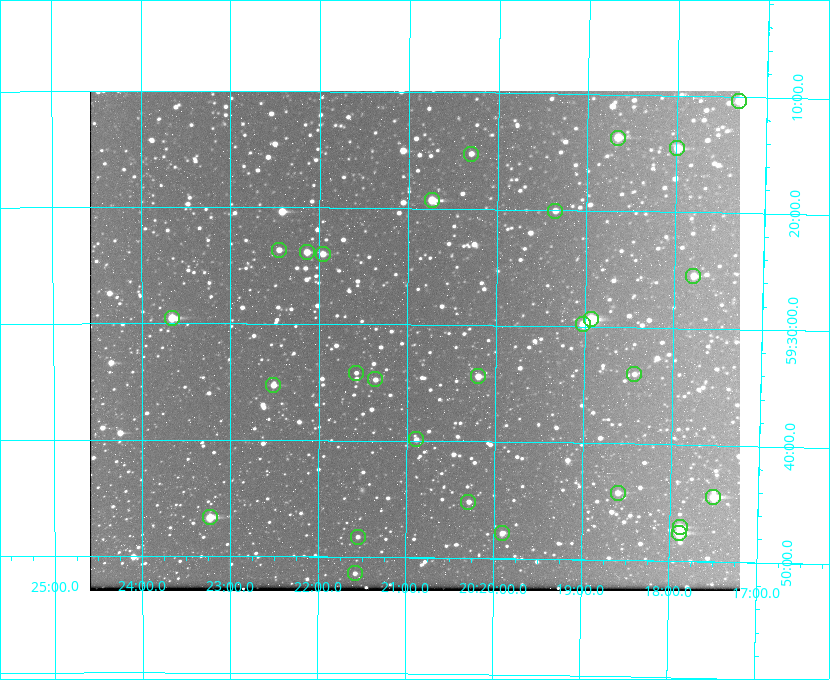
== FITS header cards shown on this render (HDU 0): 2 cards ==
NAXIS1  =                  650 / Width of table row in bytes
NAXIS2  =                  500 / Number of rows in table

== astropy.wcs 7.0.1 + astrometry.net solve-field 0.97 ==
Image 650 x 500 px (HDU 0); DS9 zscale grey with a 90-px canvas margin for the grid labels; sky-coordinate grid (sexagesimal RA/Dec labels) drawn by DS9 from the SOLVED WCS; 28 Tycho-2 reference stars matched to detected sources circled (green)
Header WCS: none
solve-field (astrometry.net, Tycho-2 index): SOLVED blind (the file carries no WCS)
Solved WCS: RA---TAN-SIP/DEC--TAN-SIP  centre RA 20:20:55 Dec +59:31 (305.23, +59.52 deg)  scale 5.16 arcsec/px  FOV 55.9' x 43.0'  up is +180 deg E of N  parity flipped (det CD > 0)
(file carries no celestial WCS; the grid is the blind solution)
Tycho-2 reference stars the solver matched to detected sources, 28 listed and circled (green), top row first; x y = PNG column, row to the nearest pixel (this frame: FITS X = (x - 90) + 1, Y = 500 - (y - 93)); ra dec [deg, ICRS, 3 dp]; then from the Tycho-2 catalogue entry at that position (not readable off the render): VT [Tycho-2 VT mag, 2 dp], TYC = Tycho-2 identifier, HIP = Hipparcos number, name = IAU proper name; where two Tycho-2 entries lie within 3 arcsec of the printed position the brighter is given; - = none
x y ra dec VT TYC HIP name
739 103 304.330 +59.173 10.23 3949-1563-1 - -
618 140 304.666 +59.228 9.63 3949-1325-1 - -
677 150 304.498 +59.243 9.91 3949-663-1 - -
471 156 305.075 +59.254 11.10 3949-857-1 - -
432 202 305.185 +59.322 8.95 3949-1869-1 - -
555 213 304.838 +59.335 10.93 3949-1877-1 - -
279 252 305.613 +59.394 10.81 3949-1261-1 - -
307 254 305.535 +59.397 10.37 3949-1383-1 - -
323 256 305.490 +59.400 10.79 3949-1179-1 - -
693 278 304.447 +59.425 10.97 3949-965-1 - -
172 320 305.915 +59.492 9.25 3949-1149-1 - -
591 321 304.733 +59.490 8.93 3949-1451-1 - -
583 326 304.755 +59.496 9.37 3949-615-1 - -
356 375 305.394 +59.570 11.70 3949-405-1 - -
634 376 304.607 +59.567 11.00 3949-1861-1 - -
478 378 305.049 +59.573 10.18 3949-1099-1 - -
375 381 305.340 +59.579 10.98 3949-39-1 - -
273 387 305.628 +59.588 10.19 3949-1517-1 - -
416 441 305.223 +59.664 11.52 3949-1631-1 - -
618 495 304.649 +59.737 10.61 3949-735-1 - -
713 499 304.376 +59.741 8.68 3949-423-1 - -
468 504 305.073 +59.753 11.06 3949-89-1 - -
210 519 305.808 +59.778 8.73 3949-715-1 100545 -
680 529 304.470 +59.785 9.54 3949-1615-1 - -
502 535 304.976 +59.797 11.33 3949-1031-1 - -
679 535 304.474 +59.793 10.98 3949-1187-1 100048 -
358 539 305.387 +59.804 11.49 3949-285-1 - -
355 575 305.395 +59.857 11.71 3949-313-1 - -